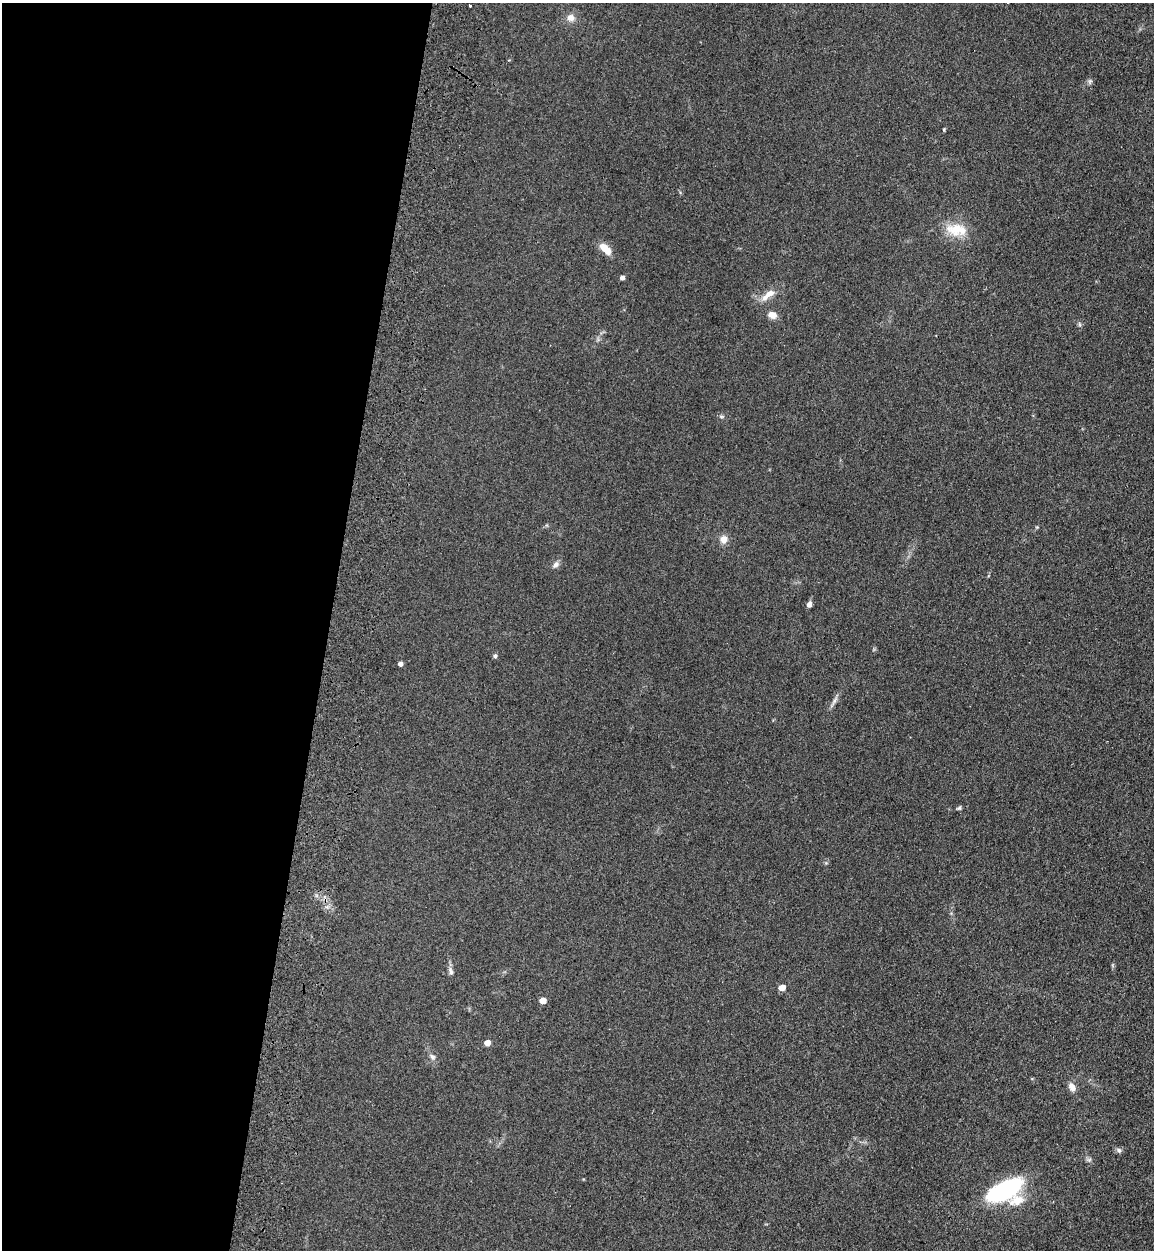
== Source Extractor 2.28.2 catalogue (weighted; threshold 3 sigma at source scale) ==
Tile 5 of 4 x 4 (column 1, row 2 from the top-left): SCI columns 360-1511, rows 2534-3781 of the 5209 x 5064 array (HDU 1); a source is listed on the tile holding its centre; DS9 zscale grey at full resolution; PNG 1156 x 1252 px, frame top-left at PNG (2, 3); no overlay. Shown black and unused: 28% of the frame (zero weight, under 3 of 4 exposures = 6% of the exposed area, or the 3 px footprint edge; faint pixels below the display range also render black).
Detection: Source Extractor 2.28.2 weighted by HDU 2 'WHT'; one run over the whole footprint, this tile lists its part. Background 0.135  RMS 0.0077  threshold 0.0348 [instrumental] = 3 sigma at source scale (4.5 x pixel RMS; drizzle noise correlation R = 1.50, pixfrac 1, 0.05/0.05 arcsec/px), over >= 5 px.
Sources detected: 27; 1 inside a brighter listed object's ellipse — not listed separately; the other 26 listed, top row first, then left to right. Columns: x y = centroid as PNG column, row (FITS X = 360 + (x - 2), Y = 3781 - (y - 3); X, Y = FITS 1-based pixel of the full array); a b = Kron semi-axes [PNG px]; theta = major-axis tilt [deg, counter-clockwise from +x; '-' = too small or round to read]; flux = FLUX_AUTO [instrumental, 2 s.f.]
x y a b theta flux
470 5 3 3 - 1.4
571 17 10 9 - 5
1090 81 7 5 79 1.5
944 129 6 3 -90 0.71
957 229 29 17 5 19
605 249 15 7 -43 9.4
622 278 4 4 - 3
768 294 22 8 38 9
772 315 10 8 -12 5.7
1079 324 6 4 -71 1.1
721 416 6 4 -1 1.2
723 539 10 9 - 5.3
556 564 9 7 44 2.8
809 604 6 5 - 3.7
495 656 5 5 - 1.5
400 664 4 4 - 2.8
834 701 16 4 57 2.9
959 808 6 4 22 1.3
451 971 12 6 -70 2.6
782 988 5 4 - 9
543 1001 5 4 - 9.1
487 1043 5 4 - 7.7
432 1057 10 6 -50 2.5
1072 1087 11 8 -62 4.5
1119 1150 7 6 - 2
1004 1190 36 15 27 99